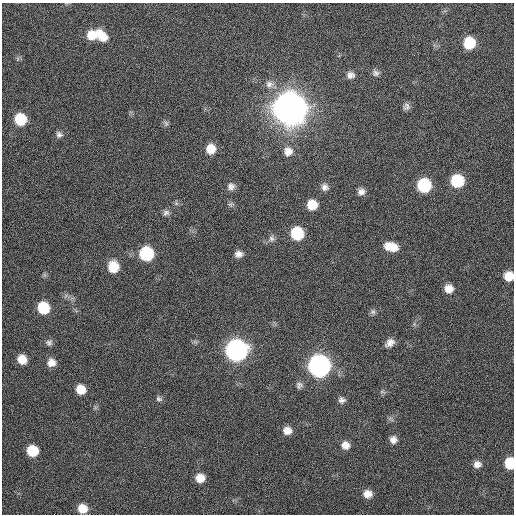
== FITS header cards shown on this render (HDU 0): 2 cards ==
NAXIS1  =                  512 / Axis length
NAXIS2  =                  512 / Axis length

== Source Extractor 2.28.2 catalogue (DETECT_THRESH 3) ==
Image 512 x 512 px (HDU 0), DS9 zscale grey, 1 PNG px = 1 image px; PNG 516 x 516 px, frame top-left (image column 1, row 512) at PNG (2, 3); no overlay
Background 133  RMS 12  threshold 34.7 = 3 sigma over >= 5 px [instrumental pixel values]
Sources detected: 53; all 53 listed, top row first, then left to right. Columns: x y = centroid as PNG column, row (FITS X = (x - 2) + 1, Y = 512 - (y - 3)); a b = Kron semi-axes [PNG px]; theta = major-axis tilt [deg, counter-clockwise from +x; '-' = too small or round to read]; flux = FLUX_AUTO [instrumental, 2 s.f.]
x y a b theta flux
91 35 11 11 - 1.2e+04
101 35 17 10 -45 1.4e+04
469 43 10 9 - 2.8e+04
18 59 7 4 89 1.4e+03
376 73 9 8 - 2.8e+03
350 75 10 8 -8 4.2e+03
269 84 12 10 4 5.6e+03
406 107 9 8 - 2.9e+03
290 108 12 12 - 3.2e+06
20 119 10 9 - 2.9e+04
166 123 8 6 -88 2.0e+03
59 134 9 8 - 2.8e+03
305 136 2 2 - 4.5e+03
211 149 10 9 - 1.1e+04
288 151 12 12 - 7.1e+03
457 181 10 10 - 4.0e+04
424 185 10 10 - 5.7e+04
231 187 10 9 - 4.2e+03
325 187 10 9 - 3.7e+03
361 192 8 8 - 3.9e+03
231 204 10 5 6 1.7e+03
312 205 9 9 - 1.4e+04
166 213 9 7 31 2.8e+03
297 233 10 9 - 4.1e+04
271 238 9 8 - 3.0e+03
391 247 15 9 -14 1.3e+04
146 253 10 9 - 6.3e+04
239 254 9 7 9 4.2e+03
113 267 10 9 - 1.9e+04
509 276 9 9 - 1.2e+04
449 289 9 9 - 7.8e+03
43 308 9 9 - 3.3e+04
373 312 8 7 - 2.2e+03
49 342 9 8 - 2.6e+03
390 343 11 8 32 5.1e+03
236 350 11 10 - 4.8e+05
22 359 8 7 - 1.1e+04
51 362 9 9 - 6.2e+03
319 366 11 10 - 5.5e+05
299 385 9 9 - 2.8e+03
81 389 9 8 - 1.2e+04
382 392 8 4 -8 1.5e+03
159 399 8 6 -19 2.2e+03
342 400 8 8 - 3.0e+03
287 431 9 8 - 6.7e+03
393 440 8 8 - 4.6e+03
345 445 9 9 - 5.9e+03
32 451 9 8 - 2.5e+04
510 463 9 7 -89 2.7e+04
477 464 9 8 - 4.4e+03
200 478 8 8 - 1.0e+04
367 494 10 9 - 6.5e+03
82 508 9 8 - 1.2e+04
At the frame edge (FLAGS 8, measured only in part): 2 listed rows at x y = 509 276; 510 463